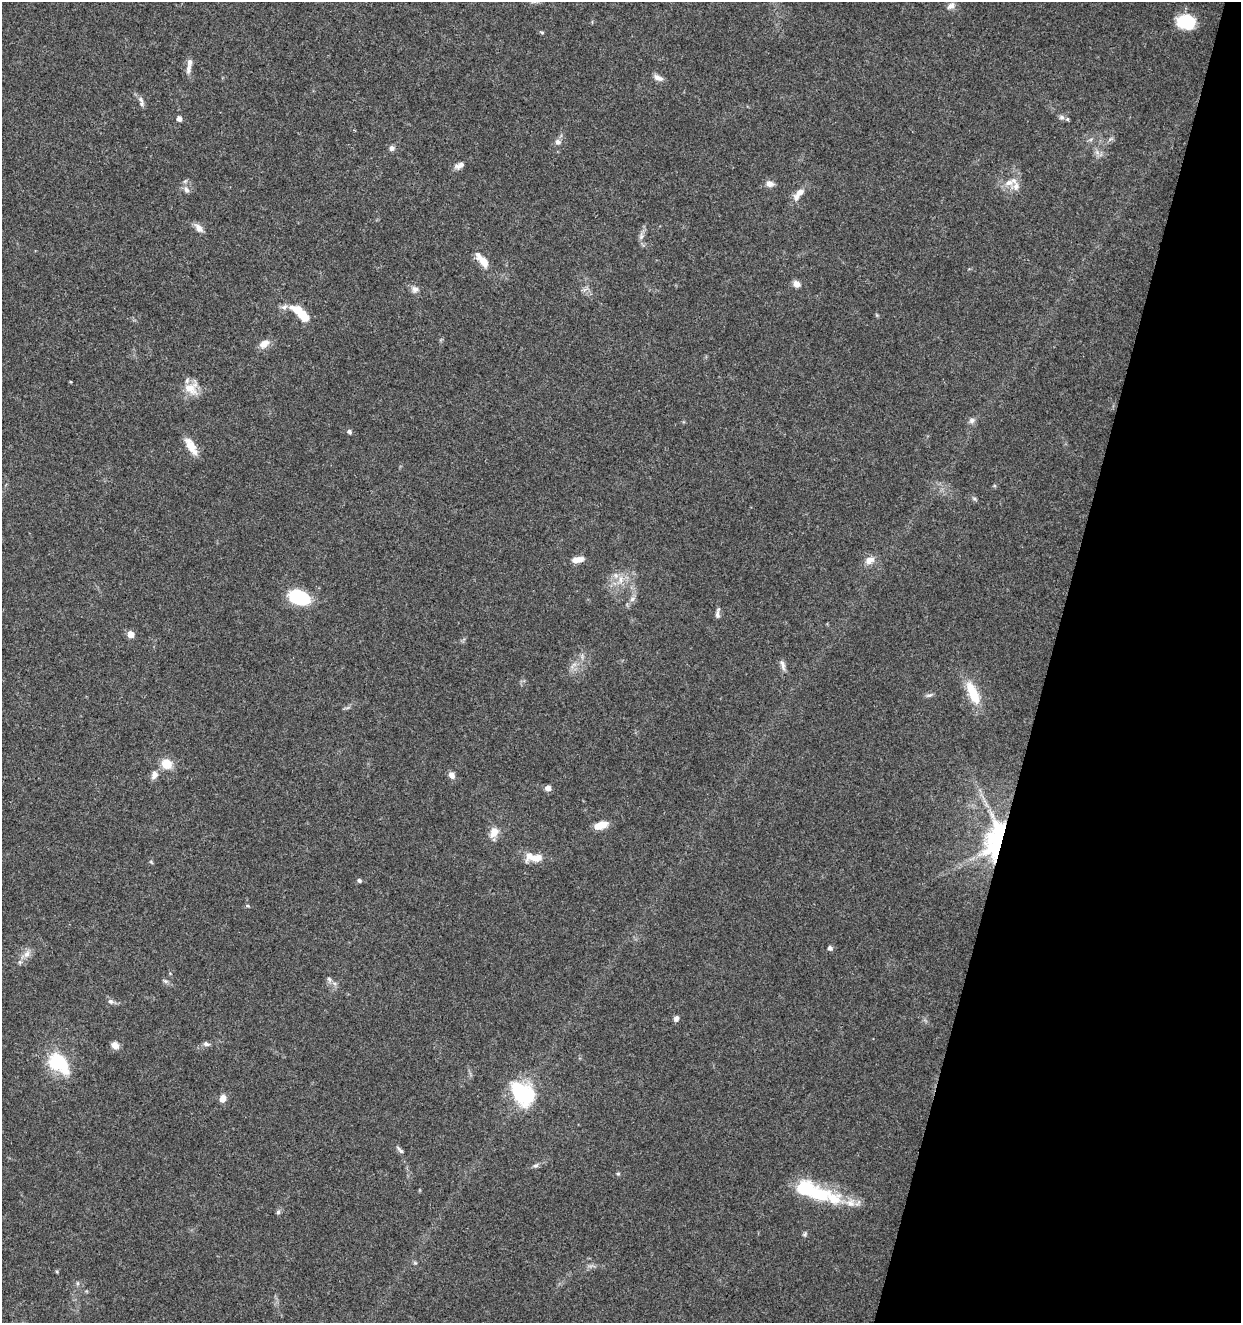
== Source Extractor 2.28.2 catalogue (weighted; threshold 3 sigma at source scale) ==
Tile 8 of 4 x 4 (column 4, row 2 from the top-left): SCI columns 4001-5239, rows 2645-3965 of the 5462 x 5297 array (HDU 1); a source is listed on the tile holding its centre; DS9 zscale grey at full resolution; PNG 1243 x 1325 px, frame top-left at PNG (2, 2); no overlay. Shown black and unused: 15% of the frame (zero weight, under 3 of 5 exposures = <1% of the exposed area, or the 3 px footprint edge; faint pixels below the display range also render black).
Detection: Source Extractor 2.28.2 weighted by HDU 2 'WHT'; one run over the whole footprint, this tile lists its part. Background 0.0333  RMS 0.0025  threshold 0.0112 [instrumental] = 3 sigma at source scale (4.5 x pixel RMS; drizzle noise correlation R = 1.50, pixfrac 1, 0.0396/0.0396 arcsec/px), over >= 5 px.
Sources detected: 79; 1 inside a brighter object's white glare — not listed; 6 inside a brighter listed object's ellipse — not listed separately; the other 72 listed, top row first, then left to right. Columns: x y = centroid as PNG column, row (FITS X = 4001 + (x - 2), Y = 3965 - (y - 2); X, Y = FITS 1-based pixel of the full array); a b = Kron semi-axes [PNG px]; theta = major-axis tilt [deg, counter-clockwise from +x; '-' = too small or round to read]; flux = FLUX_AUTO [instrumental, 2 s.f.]
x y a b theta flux
951 6 12 8 41 1.1
1186 21 16 12 -8 12
542 32 6 4 -2 0.31
188 69 13 7 86 1.4
658 78 13 7 -26 1.4
141 100 10 6 -51 0.99
1061 117 8 6 -15 0.83
179 119 5 4 - 1.2
558 142 8 7 - 1
392 148 7 6 - 0.84
1097 152 7 5 -46 0.84
460 165 14 7 26 1.4
1009 183 14 8 19 2.2
769 184 10 8 -9 1.4
186 189 10 7 -49 1.2
799 192 13 8 27 1.6
199 228 13 8 -48 1.6
641 236 10 6 75 1
482 260 24 9 -49 3.4
797 284 8 6 -45 1.7
415 289 9 9 - 1.2
284 307 9 7 32 1
303 316 14 9 -48 4.3
264 343 14 9 35 2
71 382 4 3 - 0.2
190 388 22 14 -33 4
972 420 8 7 - 0.89
349 432 5 5 - 0.7
191 446 22 10 -57 3.5
974 499 7 5 -30 0.45
577 560 13 6 8 2.5
869 560 14 9 24 2
616 575 8 6 -69 1
620 579 13 4 84 1.3
299 597 22 14 -17 13
632 599 8 6 29 0.8
717 614 13 5 87 0.94
131 634 5 5 - 2.8
783 665 16 6 -76 1.1
973 693 33 12 -66 6.9
929 695 10 4 17 0.6
167 764 12 11 - 3.8
154 775 13 8 68 1.6
452 775 8 6 -55 1.5
548 788 5 5 - 1.8
601 825 14 7 17 3.5
494 832 14 10 62 2.6
997 840 24 12 75 52
536 858 24 9 10 3.2
151 862 6 4 -45 0.31
359 881 5 4 - 0.6
248 906 6 3 -18 0.29
830 948 5 5 - 0.83
27 954 11 8 60 1.6
329 979 9 5 -63 0.66
165 981 8 5 -25 0.55
110 1001 8 6 -29 0.77
676 1019 7 6 - 0.79
206 1044 9 6 -18 0.73
115 1045 9 8 - 1.5
59 1063 30 19 -43 12
523 1094 26 19 -48 20
222 1099 8 6 67 1.9
400 1150 15 4 -47 0.7
535 1165 9 4 21 0.63
618 1174 5 4 - 0.33
806 1187 8 7 - 18
820 1195 33 22 -11 11
278 1212 7 5 74 0.56
805 1234 7 5 48 0.45
57 1271 5 4 - 0.29
77 1283 6 4 -89 0.38
Overlapping masked pixels (flux is a lower limit): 1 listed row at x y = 997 840